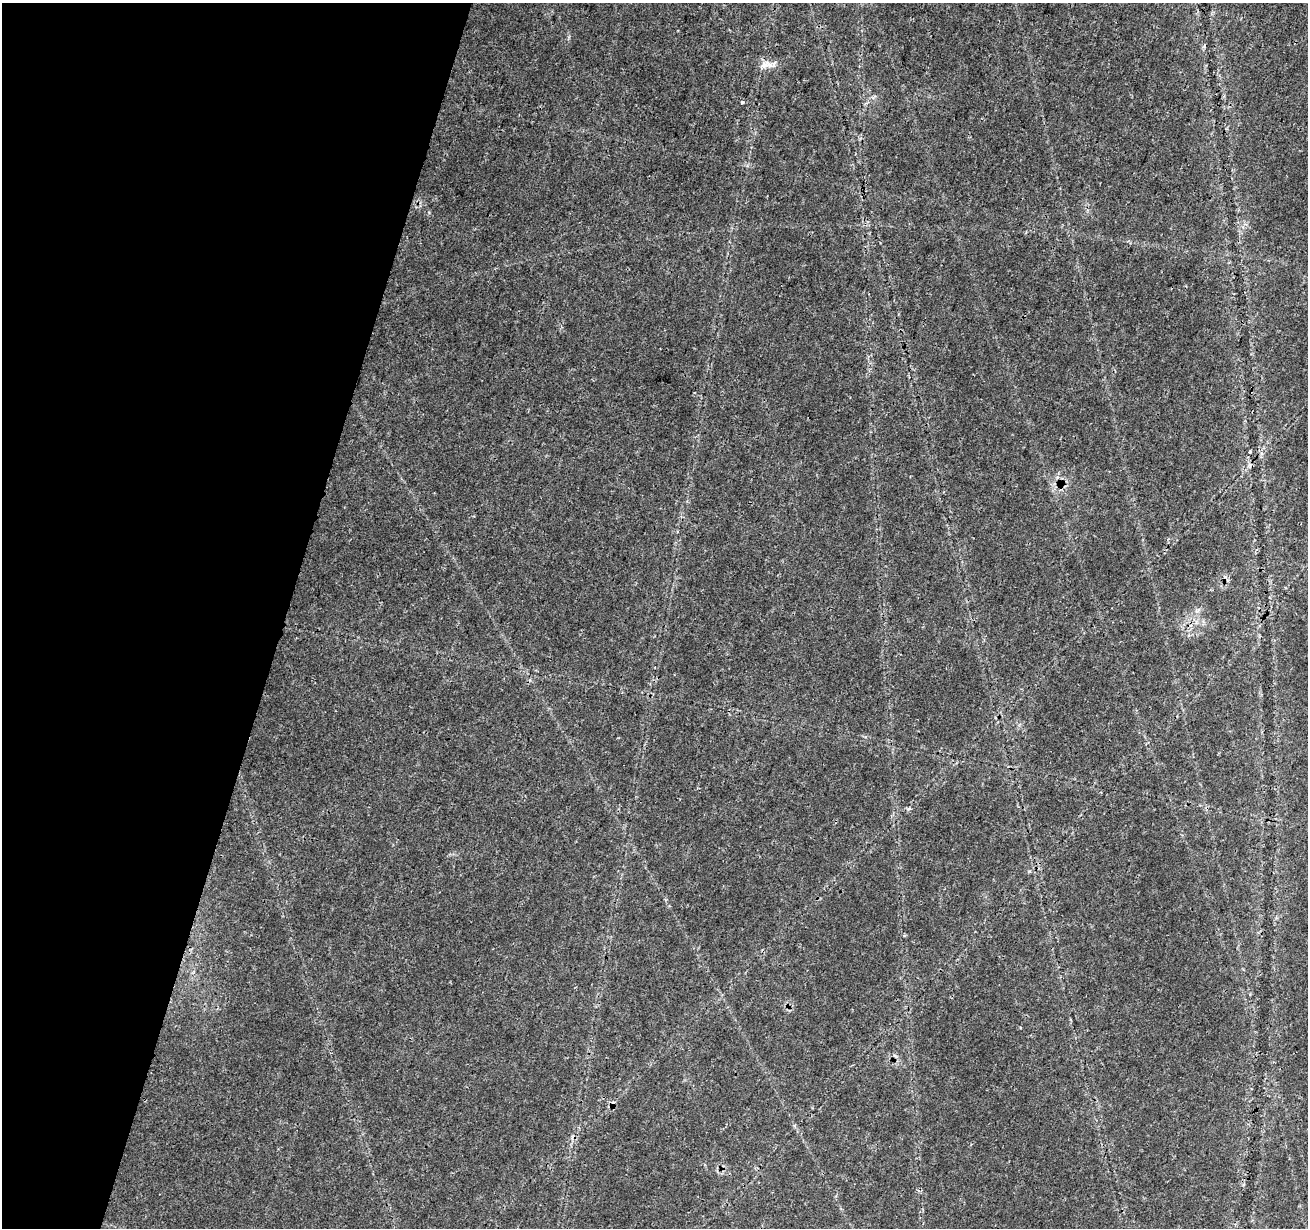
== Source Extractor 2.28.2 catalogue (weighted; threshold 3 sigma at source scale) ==
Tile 9 of 4 x 4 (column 1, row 3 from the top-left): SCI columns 10-1315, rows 1510-2735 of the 5237 x 5409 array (HDU 1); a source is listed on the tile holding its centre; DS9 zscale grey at full resolution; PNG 1310 x 1230 px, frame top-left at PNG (2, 3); no overlay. Shown black and unused: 22% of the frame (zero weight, under 3 of 4 exposures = <1% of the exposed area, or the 3 px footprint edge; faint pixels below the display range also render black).
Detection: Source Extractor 2.28.2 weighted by HDU 2 'WHT'; one run over the whole footprint, this tile lists its part. Background 0.0269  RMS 0.0024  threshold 0.0107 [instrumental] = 3 sigma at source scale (4.5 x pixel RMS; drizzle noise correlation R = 1.50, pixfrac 1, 0.0396/0.0396 arcsec/px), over >= 5 px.
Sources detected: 6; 2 cosmic-ray / hot-pixel residue — not listed; the other 4 listed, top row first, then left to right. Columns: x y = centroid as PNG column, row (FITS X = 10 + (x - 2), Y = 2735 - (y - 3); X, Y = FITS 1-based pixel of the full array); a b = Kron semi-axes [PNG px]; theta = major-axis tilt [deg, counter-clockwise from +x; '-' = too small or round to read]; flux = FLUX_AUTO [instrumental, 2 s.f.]
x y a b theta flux
766 65 23 7 0 1.9
742 102 3 3 - 0.51
1250 452 3 3 - 0.27
909 809 7 4 24 0.46